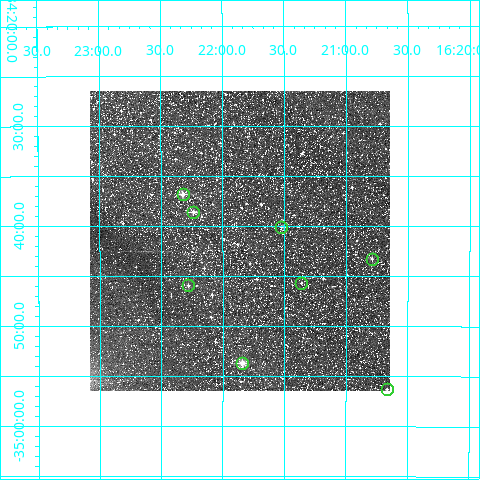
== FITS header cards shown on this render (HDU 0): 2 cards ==
NAXIS1  =                  300
NAXIS2  =                  300

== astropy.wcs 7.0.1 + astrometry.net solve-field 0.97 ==
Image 300 x 300 px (HDU 0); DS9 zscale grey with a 90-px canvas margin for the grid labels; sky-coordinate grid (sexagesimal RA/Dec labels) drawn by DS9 from the SOLVED WCS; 8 Tycho-2 reference stars matched to detected sources circled (green)
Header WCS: RA---TAN/DEC--TAN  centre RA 16:21:52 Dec -34:41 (245.46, -34.69 deg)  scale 6 arcsec/px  FOV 30.0' x 30.0'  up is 0 deg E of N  parity normal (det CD < 0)
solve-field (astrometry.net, Tycho-2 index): VERIFIED the header's WCS against the Tycho-2 star catalogue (verified at 2 index scales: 4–8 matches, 0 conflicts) and refined it, rather than solving blind
Solved WCS: RA---TAN-SIP/DEC--TAN-SIP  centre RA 16:21:52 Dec -34:41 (245.47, -34.69 deg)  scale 6.01 arcsec/px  FOV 30.0' x 30.0'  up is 0 deg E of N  parity normal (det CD < 0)
The solver's refit moves the header's centre by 1.7 arcsec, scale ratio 1.001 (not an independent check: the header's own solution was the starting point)
Tycho-2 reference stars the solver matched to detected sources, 8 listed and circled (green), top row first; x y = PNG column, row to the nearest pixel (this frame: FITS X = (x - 90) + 1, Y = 300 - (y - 91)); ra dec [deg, ICRS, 3 dp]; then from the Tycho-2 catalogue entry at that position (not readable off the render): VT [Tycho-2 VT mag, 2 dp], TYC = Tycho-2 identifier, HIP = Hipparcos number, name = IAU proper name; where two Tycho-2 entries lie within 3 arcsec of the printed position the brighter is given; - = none
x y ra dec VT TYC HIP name
183 194 245.581 -34.614 10.70 7352-96-1 - -
193 212 245.559 -34.644 10.97 7352-364-1 - -
281 227 245.381 -34.668 11.84 7352-75-1 - -
372 259 245.197 -34.721 11.41 7351-1482-1 - -
301 283 245.340 -34.762 12.22 7352-180-1 - -
188 285 245.570 -34.766 11.95 7352-848-1 - -
242 363 245.460 -34.895 10.15 7352-494-1 - -
387 389 245.166 -34.938 11.94 7351-1856-1 - -